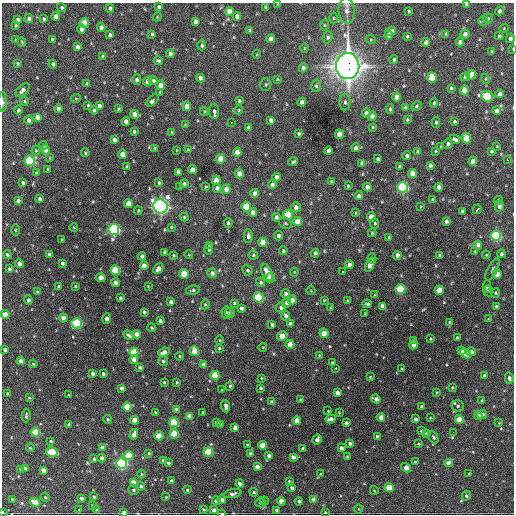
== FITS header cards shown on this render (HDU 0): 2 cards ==
NAXIS1  =                  512 / Axis length
NAXIS2  =                  512 / Axis length

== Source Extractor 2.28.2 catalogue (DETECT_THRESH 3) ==
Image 512 x 512 px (HDU 0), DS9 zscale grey, 1 PNG px = 1 image px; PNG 516 x 516 px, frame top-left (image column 1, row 512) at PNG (2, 3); each listed source drawn as its Kron ellipse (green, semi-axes under 4 px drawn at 4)
Background 1150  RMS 35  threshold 106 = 3 sigma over >= 5 px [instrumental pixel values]
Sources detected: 450; all 450 listed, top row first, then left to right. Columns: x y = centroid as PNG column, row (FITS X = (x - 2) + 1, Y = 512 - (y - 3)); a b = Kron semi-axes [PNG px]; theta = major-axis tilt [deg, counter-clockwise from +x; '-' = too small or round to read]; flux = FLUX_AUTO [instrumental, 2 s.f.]
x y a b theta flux
278 4 4 3 - 1.9e+03
466 4 3 3 - 7.1e+03
159 7 4 3 - 5.5e+03
265 7 3 2 - 2.2e+03
62 8 5 4 - 4.0e+03
110 8 4 4 - 6.0e+03
229 11 4 4 - 3.3e+04
347 11 13 8 -85 1.4e+04
409 11 3 3 - 2.8e+03
500 11 4 4 - 6.4e+03
56 16 4 4 - 1.7e+04
237 16 4 4 - 1.1e+04
157 17 4 3 - 2.1e+03
333 18 5 3 - 2.2e+03
488 18 5 5 - 2.9e+03
18 19 4 3 - 6.0e+03
29 19 4 4 - 8.8e+03
44 19 4 3 - 3.5e+03
195 21 4 4 - 9.4e+03
483 21 5 4 - 3.9e+03
84 23 5 4 - 5.9e+04
16 25 3 3 - 2.6e+03
324 25 5 3 - 2.2e+03
101 27 4 4 - 1.1e+04
504 28 5 4 - 2.6e+03
82 29 4 4 - 1.4e+04
250 31 4 4 - 6.3e+03
390 31 6 4 33 1.1e+04
152 34 3 3 - 3.7e+03
446 34 4 3 - 4.2e+03
465 34 4 4 - 1.1e+04
110 35 4 3 - 4.3e+03
389 35 4 4 - 8.5e+03
407 36 4 3 - 2.6e+03
499 36 4 3 - 3.4e+03
328 37 6 5 - 5.8e+03
510 38 5 4 - 8.9e+03
52 39 3 3 - 3.7e+03
271 39 4 4 - 1.4e+04
16 40 3 3 - 2.1e+03
371 40 5 3 - 2.1e+03
22 42 5 3 - 2.6e+03
426 42 4 4 - 1.3e+04
460 42 4 4 - 1.1e+04
202 45 5 4 - 4.8e+03
77 47 4 4 - 1.2e+04
304 48 4 3 - 1.8e+03
513 49 3 2 - 1.7e+03
492 51 3 3 - 2.9e+03
170 54 4 4 - 8.8e+03
257 54 4 3 - 1.9e+03
102 56 4 3 - 2.7e+03
394 60 4 4 - 4.2e+03
158 61 4 3 - 3.9e+03
17 63 3 3 - 2.8e+03
53 64 4 3 - 4.7e+03
348 66 13 11 89 2.8e+06
303 68 4 4 - 9.0e+03
471 75 5 4 - 5.0e+04
432 77 5 4 - 6.5e+04
465 77 5 4 - 4.7e+03
200 78 4 4 - 1.2e+04
277 79 4 3 - 2.2e+03
486 79 5 3 - 2.1e+03
137 80 5 4 - 7.5e+03
148 81 4 4 - 2.1e+04
153 81 5 4 - 5.5e+03
87 84 3 3 - 4.4e+03
160 85 5 4 - 2.0e+04
266 85 6 5 - 4.3e+03
316 86 6 5 - 4.9e+03
451 88 4 3 - 4.0e+03
22 90 8 5 46 9.4e+03
464 90 5 4 - 2.9e+04
160 92 3 3 - 2.7e+03
500 94 4 4 - 1.2e+04
487 96 6 5 - 1.8e+05
397 97 4 4 - 2.0e+04
76 98 5 3 - 2.1e+03
153 100 7 3 46 8.6e+03
24 101 5 4 - 3.0e+03
239 101 4 3 - 3.2e+03
3 102 10 3 -87 6.0e+03
302 102 4 4 - 7.2e+03
345 102 8 5 90 5.9e+03
434 103 4 3 - 3.0e+03
88 105 3 3 - 2.2e+03
99 106 4 3 - 8.2e+03
187 106 4 4 - 2.4e+04
416 106 5 4 - 3.5e+03
405 107 4 3 - 2.6e+03
58 108 4 4 - 1.3e+04
119 109 3 3 - 2.7e+03
390 109 5 3 - 3.6e+03
18 110 4 4 - 3.6e+03
94 110 4 3 - 4.4e+03
239 110 4 4 - 2.5e+03
204 111 4 3 - 2.4e+03
214 111 7 5 -83 7.2e+03
497 111 4 4 - 1.1e+04
366 113 4 4 - 9.6e+03
135 114 4 4 - 1.9e+04
372 116 5 4 - 9.5e+03
37 117 4 4 - 1.7e+04
407 119 3 2 - 2.6e+03
29 120 4 4 - 1.0e+04
271 120 4 3 - 6.6e+03
126 122 4 4 - 1.7e+04
436 122 5 4 - 4.5e+03
454 122 3 3 - 3.8e+03
231 123 3 2 - 3.5e+03
185 125 3 2 - 1.7e+03
248 127 4 3 - 3.8e+03
373 127 4 3 - 2.7e+03
134 131 3 3 - 4.0e+03
172 132 3 3 - 2.3e+03
299 134 4 4 - 4.0e+03
339 134 5 4 - 3.2e+04
466 138 5 4 - 5.6e+04
455 139 5 3 - 6.1e+03
114 140 4 4 - 9.9e+03
448 144 5 4 - 6.0e+03
43 145 4 3 - 3.2e+03
497 146 3 3 - 1.8e+03
441 147 3 3 - 2.9e+03
356 148 4 4 - 6.3e+03
155 149 3 3 - 3.2e+03
45 150 5 4 - 1.4e+04
177 150 3 2 - 1.3e+03
188 150 3 2 - 2.2e+03
36 151 5 4 - 2.8e+03
329 151 4 4 - 1.2e+04
417 151 4 3 - 4.7e+03
435 151 3 3 - 2.1e+03
491 151 4 3 - 4.5e+03
237 152 4 4 - 1.9e+04
85 153 4 3 - 2.8e+03
123 154 4 4 - 2.9e+04
407 156 4 4 - 6.0e+03
50 158 4 2 - 1.7e+03
220 159 5 4 - 3.8e+04
378 159 4 3 - 5.6e+03
507 159 3 2 - 4.6e+03
30 161 5 5 - 2.9e+05
473 161 4 4 - 2.6e+04
293 162 5 3 - 4.7e+03
362 163 4 4 - 1.1e+04
430 165 4 3 - 6.0e+03
127 167 4 4 - 3.0e+03
399 167 4 3 - 3.8e+03
48 169 4 3 - 2.7e+03
192 170 4 4 - 2.2e+04
178 172 4 4 - 1.3e+04
36 173 4 3 - 4.4e+03
412 173 4 4 - 3.2e+04
239 174 4 4 - 2.0e+04
276 177 4 4 - 1.0e+04
216 180 4 4 - 4.2e+04
331 182 4 3 - 3.7e+03
23 183 4 3 - 5.1e+03
159 183 4 3 - 4.2e+03
184 184 4 4 - 4.1e+03
272 184 5 4 - 7.6e+03
180 186 4 3 - 3.0e+03
348 186 3 3 - 2.4e+03
206 187 4 3 - 2.1e+03
367 187 4 4 - 1.2e+04
403 187 5 5 - 4.2e+05
439 187 4 4 - 1.1e+04
217 188 4 4 - 1.0e+04
226 189 4 4 - 2.3e+04
255 193 4 4 - 1.4e+04
359 196 4 4 - 6.9e+03
40 199 4 4 - 8.5e+03
433 199 4 3 - 3.2e+03
498 200 4 4 - 4.6e+03
18 201 4 3 - 7.0e+03
128 204 4 4 - 3.7e+04
160 206 7 7 - 1.1e+06
421 206 3 2 - 1.8e+03
499 206 5 4 - 9.7e+03
246 207 5 4 - 7.9e+04
296 207 5 5 - 1.1e+04
477 209 5 3 - 9.9e+03
138 210 4 3 - 2.5e+03
462 211 4 3 - 4.6e+03
253 212 4 4 - 1.2e+04
355 213 4 2 - 1.6e+03
288 215 5 5 - 1.1e+05
184 217 4 4 - 3.2e+03
276 217 4 3 - 7.5e+03
371 217 4 4 - 3.3e+04
446 221 4 3 - 7.0e+03
297 222 4 4 - 3.5e+04
228 223 5 3 - 3.6e+03
285 223 6 5 - 4.2e+03
375 223 5 4 - 3.0e+03
171 227 3 3 - 2.9e+03
74 228 4 3 - 1.9e+03
15 230 5 3 - 2.4e+03
114 230 5 5 - 5.6e+05
372 233 4 3 - 2.9e+03
248 236 7 4 -89 8.0e+03
278 236 4 4 - 5.4e+03
496 236 5 5 - 4.0e+05
389 237 4 3 - 2.1e+03
62 240 3 3 - 2.7e+03
263 242 5 4 - 4.3e+04
209 245 4 4 - 3.5e+03
478 245 4 4 - 9.7e+03
209 249 5 4 - 5.1e+03
283 251 4 4 - 4.1e+03
475 251 3 3 - 2.2e+03
165 252 4 3 - 5.8e+03
315 253 4 4 - 5.6e+03
49 254 4 3 - 8.1e+03
501 254 4 4 - 4.6e+03
7 255 4 4 - 4.4e+03
174 255 4 4 - 2.7e+03
189 255 4 3 - 1.7e+03
253 255 5 4 - 3.1e+03
397 255 4 4 - 1.1e+04
440 255 3 3 - 3.8e+03
486 255 4 3 - 2.1e+03
142 256 4 3 - 7.5e+03
372 258 5 4 - 3.6e+03
62 263 3 3 - 4.8e+03
20 264 4 4 - 1.1e+04
349 265 4 4 - 1.4e+04
370 265 7 4 65 1.7e+04
144 266 4 4 - 2.5e+04
9 269 4 4 - 4.4e+03
158 269 6 4 47 1.3e+04
492 269 12 4 62 5.9e+03
115 270 5 4 - 1.6e+05
247 270 5 4 - 3.7e+03
343 271 3 2 - 2.4e+03
294 272 4 4 - 2.1e+03
212 273 5 4 - 9.2e+03
267 273 9 5 -63 2.5e+04
184 274 5 4 - 7.8e+04
497 274 4 4 - 3.2e+04
101 278 5 4 - 2.5e+04
270 278 5 4 - 5.0e+04
261 282 5 4 - 4.7e+03
116 283 4 4 - 1.6e+04
75 286 3 2 - 2.2e+03
148 286 3 2 - 1.7e+03
59 287 3 3 - 4.9e+03
487 287 6 4 89 3.7e+03
400 289 5 5 - 1.9e+05
193 290 7 4 13 4.4e+03
439 290 4 4 - 4.9e+04
311 291 4 3 - 1.7e+03
488 291 5 4 - 3.3e+03
37 292 4 3 - 2.9e+03
285 293 4 4 - 5.7e+03
495 293 4 4 - 4.0e+03
375 295 4 3 - 1.7e+03
259 297 5 5 - 2.0e+05
120 298 4 3 - 4.2e+03
28 300 4 4 - 6.8e+03
292 300 4 4 - 2.1e+04
324 300 4 3 - 2.2e+03
347 300 3 3 - 2.2e+03
171 302 4 4 - 7.3e+03
234 303 4 3 - 3.3e+03
286 303 5 4 - 8.0e+03
205 304 5 4 - 3.3e+03
367 304 5 3 - 4.7e+03
382 306 4 4 - 8.6e+03
281 307 5 5 - 6.7e+03
496 307 4 4 - 6.6e+03
241 308 4 3 - 6.4e+03
330 308 4 4 - 2.7e+03
144 312 4 3 - 5.6e+03
226 313 6 5 - 3.5e+03
230 313 5 4 - 4.3e+03
365 314 3 2 - 2.1e+03
5 315 4 4 - 3.5e+04
286 316 5 4 - 7.4e+03
63 318 4 4 - 1.4e+04
107 318 5 4 - 1.2e+04
488 319 3 2 - 1.9e+03
160 321 4 3 - 6.4e+03
449 322 4 3 - 2.3e+03
77 323 5 5 - 3.0e+05
290 324 4 4 - 1.3e+04
272 325 4 3 - 4.6e+03
151 328 4 4 - 3.0e+03
324 333 4 4 - 3.4e+04
137 334 4 4 - 2.0e+04
129 335 6 3 -32 6.6e+03
282 336 5 4 - 3.9e+04
457 338 3 2 - 2.6e+03
430 339 3 2 - 2.2e+03
219 340 5 3 - 2.4e+03
414 340 4 3 - 7.3e+03
290 344 4 4 - 3.6e+04
413 345 4 4 - 2.1e+04
263 347 4 3 - 1.7e+03
219 348 4 3 - 2.9e+03
5 350 4 3 - 5.4e+03
195 351 5 4 - 5.4e+04
461 351 4 4 - 1.6e+04
134 352 5 4 - 1.1e+05
164 352 6 4 24 1.5e+04
471 352 4 4 - 7.7e+03
466 354 6 4 -30 2.2e+04
319 355 4 4 - 2.4e+03
179 356 4 3 - 2.3e+03
134 360 4 4 - 1.8e+04
21 361 4 4 - 2.0e+04
163 361 5 5 - 4.4e+03
332 363 3 3 - 2.9e+03
33 364 4 3 - 2.7e+03
203 365 4 4 - 1.5e+04
140 367 3 3 - 4.8e+03
336 368 3 3 - 3.9e+03
402 369 3 2 - 2.6e+03
92 373 4 3 - 7.6e+03
103 374 3 3 - 4.5e+03
215 375 4 4 - 8.7e+04
484 376 4 3 - 8.7e+03
370 377 3 3 - 2.5e+03
261 378 3 2 - 1.7e+03
509 378 6 4 -76 7.3e+03
164 382 3 3 - 2.6e+03
177 382 4 3 - 2.5e+03
230 386 4 3 - 2.9e+03
122 388 4 3 - 7.6e+03
261 388 4 3 - 2.9e+03
452 388 4 3 - 2.2e+03
222 390 3 2 - 1.9e+03
436 392 3 2 - 2.1e+03
7 393 3 3 - 2.9e+03
337 393 4 4 - 1.6e+04
68 395 3 2 - 1.5e+03
29 398 4 3 - 2.3e+03
376 399 5 4 - 1.2e+04
301 400 4 3 - 5.2e+03
482 401 3 3 - 3.1e+03
272 402 4 4 - 1.1e+04
226 406 6 3 -84 9.3e+03
458 406 6 5 - 5.2e+03
127 407 4 4 - 7.4e+04
422 407 4 4 - 1.0e+04
176 409 3 3 - 5.3e+03
328 411 3 2 - 1.7e+03
155 412 4 3 - 2.4e+03
203 412 4 2 - 2.0e+03
339 413 4 2 - 1.5e+03
482 414 5 4 - 1.1e+04
26 415 7 3 84 4.0e+03
189 416 4 4 - 2.0e+04
478 416 4 3 - 6.5e+03
381 417 4 4 - 1.9e+04
430 418 4 4 - 2.2e+03
108 419 4 4 - 2.7e+03
331 419 5 4 - 1.2e+04
415 419 4 3 - 7.9e+03
459 419 4 4 - 5.3e+04
134 420 4 4 - 3.1e+04
297 420 4 4 - 2.6e+04
174 422 5 4 - 1.4e+05
216 422 4 4 - 4.7e+03
346 423 3 3 - 6.1e+03
499 423 3 3 - 1.6e+03
69 424 3 3 - 3.4e+03
221 425 4 3 - 3.5e+03
235 427 4 4 - 1.4e+04
421 431 3 3 - 2.3e+03
35 432 4 4 - 1.2e+05
453 432 2 2 - 2.0e+03
426 433 3 3 - 5.5e+03
134 434 5 4 - 1.7e+04
174 434 5 4 - 8.8e+04
159 436 4 4 - 5.3e+04
377 436 3 3 - 4.0e+03
433 437 7 4 -62 4.2e+03
317 440 5 4 - 1.4e+04
51 441 3 3 - 3.1e+03
350 443 4 3 - 5.7e+03
418 444 3 3 - 2.2e+03
247 445 3 3 - 2.8e+03
262 445 4 4 - 4.1e+04
102 447 4 4 - 1.4e+04
30 448 4 3 - 2.4e+03
303 448 4 3 - 8.1e+03
341 448 4 4 - 8.5e+03
52 452 6 4 -11 1.5e+05
208 452 5 4 - 1.5e+05
149 453 3 3 - 3.5e+03
250 453 3 3 - 4.2e+03
129 455 5 4 - 8.2e+04
269 456 4 4 - 9.4e+03
347 456 3 3 - 2.3e+03
293 457 4 4 - 1.1e+04
102 458 4 4 - 7.6e+03
94 459 4 3 - 4.6e+03
163 460 4 3 - 7.2e+03
415 462 3 3 - 3.8e+03
121 463 5 5 - 4.9e+05
168 463 4 3 - 4.5e+03
448 463 4 4 - 2.4e+04
257 467 4 4 - 1.1e+04
25 468 3 3 - 3.1e+03
406 468 5 4 - 1.9e+04
20 469 4 2 - 2.1e+03
43 470 4 4 - 1.6e+04
141 474 4 3 - 2.1e+03
320 474 3 2 - 2.1e+03
469 474 3 2 - 1.9e+03
171 481 4 3 - 5.5e+03
289 481 3 3 - 2.2e+03
133 482 4 4 - 2.1e+04
240 484 4 3 - 1.0e+04
141 486 4 4 - 4.4e+03
389 487 4 4 - 7.6e+04
292 488 4 4 - 8.6e+03
133 490 5 5 - 4.4e+03
187 490 3 3 - 3.1e+03
374 490 4 3 - 1.8e+03
254 492 4 3 - 2.9e+03
233 494 9 4 13 7.7e+03
466 496 4 4 - 4.6e+03
45 497 4 4 - 2.6e+03
94 497 3 3 - 3.5e+03
166 497 3 2 - 1.5e+03
81 498 3 3 - 7.8e+03
12 499 3 2 - 1.9e+03
314 499 4 4 - 2.0e+04
222 500 4 4 - 1.6e+04
216 501 4 4 - 1.0e+04
264 501 4 3 - 1.7e+03
281 501 4 4 - 2.5e+04
299 501 4 4 - 6.3e+03
35 502 5 4 - 4.6e+04
260 502 5 5 - 6.0e+03
92 505 3 2 - 2.3e+03
203 509 3 3 - 2.9e+03
358 509 5 3 - 1.9e+03
79 510 4 4 - 2.1e+03
97 510 3 3 - 2.5e+03
214 510 4 4 - 1.2e+04
277 510 4 3 - 4.9e+03
3 512 3 2 - 3.4e+03
325 512 3 3 - 2.0e+03
124 513 4 3 - 1.7e+04
222 513 3 2 - 3.3e+03
At the frame edge (FLAGS 8, measured only in part): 8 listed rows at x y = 278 4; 466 4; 513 49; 3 102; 5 315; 3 512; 124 513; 222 513